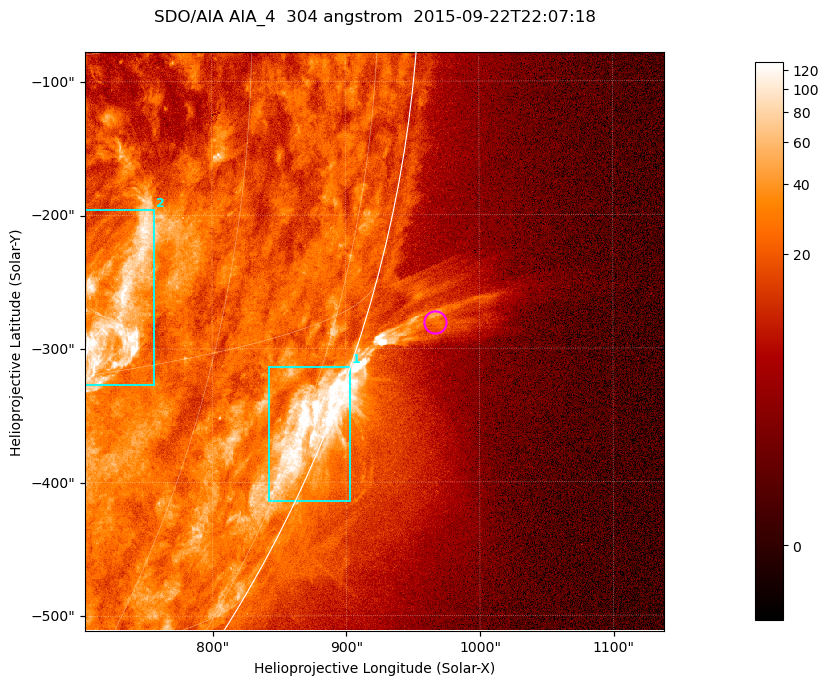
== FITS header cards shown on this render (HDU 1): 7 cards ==
TELESCOP= 'SDO/AIA '           / For AIA: SDO/AIA
INSTRUME= 'AIA_4   '           / For AIA: AIA_ATA1, AIA_ATA2, AIA_ATA3 or AIA_AT
WAVELNTH=                  304 / [angstrom] Wavelength
WAVEUNIT= 'angstrom'           / Wavelength unit: angstrom
DATE-OBS= '2015-09-22T22:07:18.123' / [ISO] Date when observation started; ISO 8
CTYPE1  = 'HPLN-TAN'           / CTYPE1; Typically HPLN
CTYPE2  = 'HPLT-TAN'           / CTYPE2; Typically HPLT

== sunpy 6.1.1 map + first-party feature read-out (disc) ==
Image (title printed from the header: SDO/AIA AIA_4  304 angstrom  2015-09-22T22:07:18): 722 x 722 px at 0.6 arcsec/px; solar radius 956 arcsec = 1593 px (partial field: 2.9% of the solar disc is inside the frame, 45% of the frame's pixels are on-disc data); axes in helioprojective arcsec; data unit not stated in the header (colour bar unlabelled)
Orientation: roll -0.132 deg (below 1 deg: not rotated)
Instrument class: DISC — disc imager (sunpy class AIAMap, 304 A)
Bright regions (active regions / flare kernels): reference = the on-disc median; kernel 7 px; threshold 5 sigma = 48.3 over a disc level ~23.4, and >= 1.15x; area >= 521 px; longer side >= 9 px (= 5.4 arcsec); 2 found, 2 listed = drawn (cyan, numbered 1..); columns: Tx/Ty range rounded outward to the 2 arcsec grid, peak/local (2 s.f.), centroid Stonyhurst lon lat
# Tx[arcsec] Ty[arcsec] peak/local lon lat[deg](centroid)
1 842..904 -414..-312 8.7 +77 -21
2 704..758 -328..-196 6.9 +51 -12
Off-limb structures (1.02-1.3 R_sun): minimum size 260 px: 7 found; the strongest spans PA ~250..255 deg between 1.02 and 1.13 R_sun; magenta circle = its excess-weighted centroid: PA ~255 deg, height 1.05 R_sun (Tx ~966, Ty ~-280 arcsec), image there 2.6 x the reference